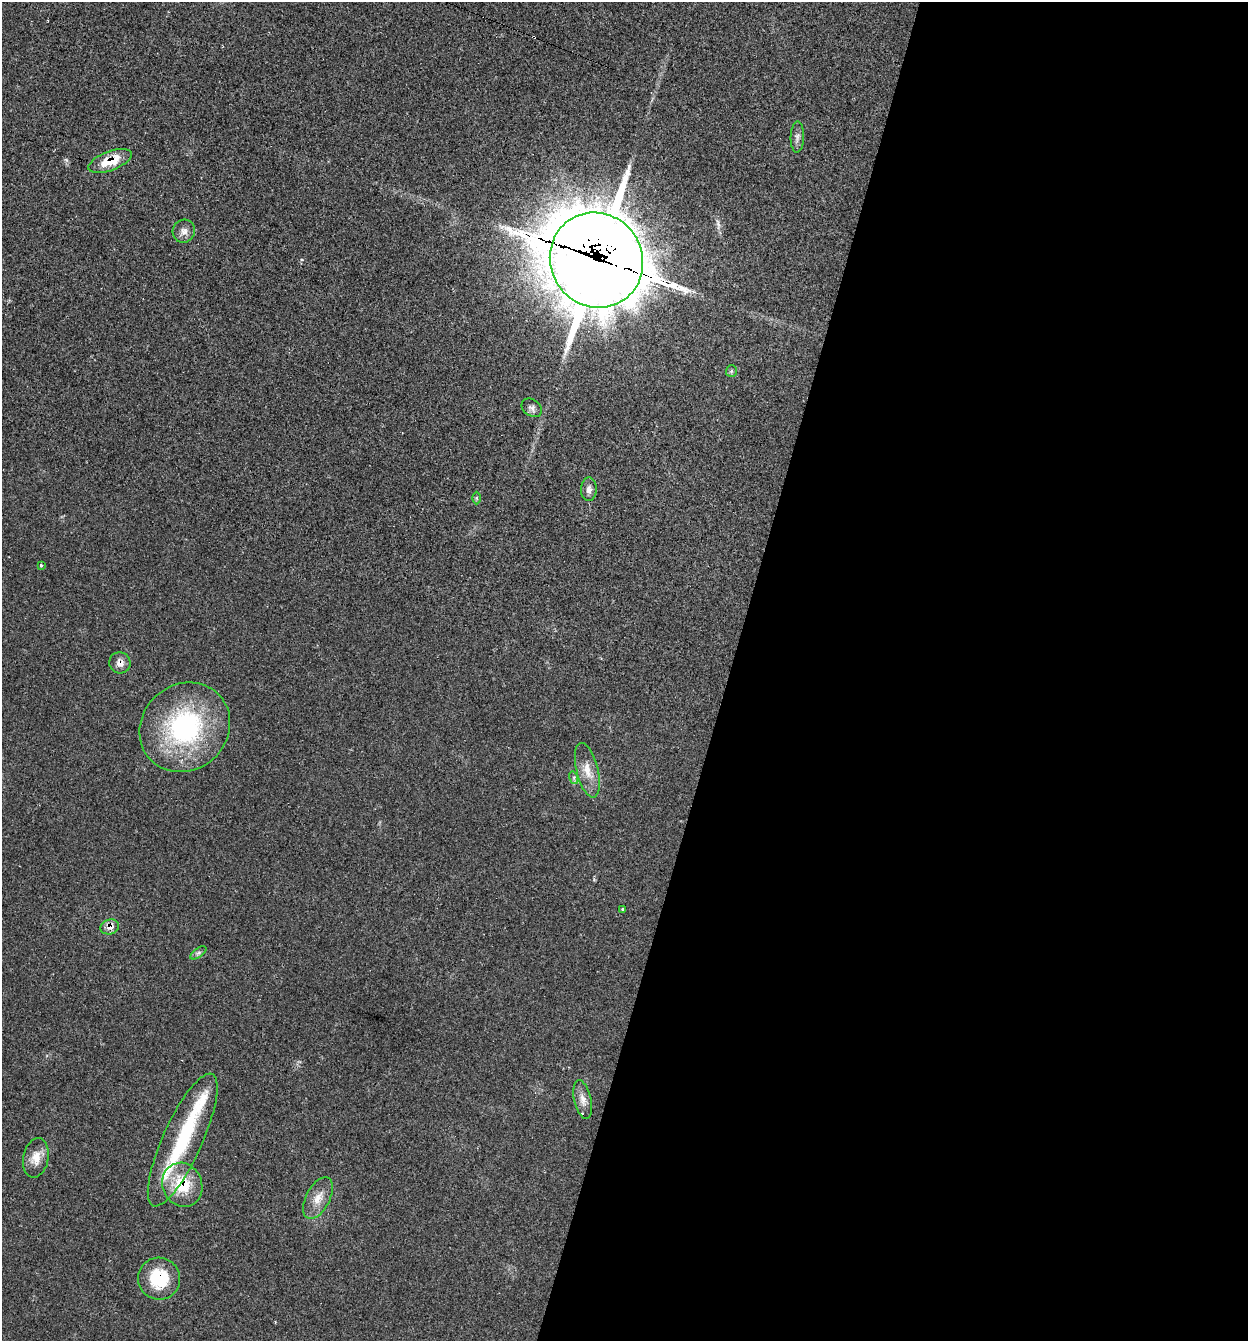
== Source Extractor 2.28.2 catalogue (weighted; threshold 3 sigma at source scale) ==
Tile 12 of 4 x 4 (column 4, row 3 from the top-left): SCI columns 3871-5116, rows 1344-2682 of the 5375 x 5361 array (HDU 1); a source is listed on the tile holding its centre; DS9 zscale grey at full resolution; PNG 1250 x 1343 px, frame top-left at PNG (2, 2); each listed source drawn as its Kron ellipse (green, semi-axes under 4 px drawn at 4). Shown black and unused: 42% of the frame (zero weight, under 2 of 3 exposures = <1% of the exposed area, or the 3 px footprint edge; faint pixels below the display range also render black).
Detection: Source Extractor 2.28.2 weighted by HDU 2 'WHT'; one run over the whole footprint, this tile lists its part. Background 0.0712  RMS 0.0074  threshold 0.0332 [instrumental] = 3 sigma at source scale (4.5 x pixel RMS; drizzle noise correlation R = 1.50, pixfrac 1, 0.05/0.05 arcsec/px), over >= 5 px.
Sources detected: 25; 3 inside a brighter listed object's ellipse — not listed separately; the other 22 listed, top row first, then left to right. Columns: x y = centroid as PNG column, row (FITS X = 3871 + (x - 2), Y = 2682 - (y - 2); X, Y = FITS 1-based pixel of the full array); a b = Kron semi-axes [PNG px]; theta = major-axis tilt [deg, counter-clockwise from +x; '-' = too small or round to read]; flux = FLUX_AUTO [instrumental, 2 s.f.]
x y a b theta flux
797 137 15 6 88 3.3
110 161 23 9 21 18
184 231 12 11 - 4.6
596 260 48 46 -55 5300
731 371 6 5 - 1.1
532 408 11 8 -34 2.8
589 489 12 8 89 3.6
477 498 6 4 -90 0.99
41 565 3 3 - 2.4
120 663 11 10 - 5
185 727 47 43 42 110
587 770 28 11 -76 11
574 778 6 4 -73 1.4
623 910 3 3 - 1.6
110 927 9 7 17 6.2
198 953 9 4 35 1.7
583 1099 19 8 -77 6
183 1140 72 19 66 62
36 1158 20 12 79 9.6
182 1185 22 19 -68 29
318 1198 22 11 62 10
159 1279 21 21 - 36
Overlapping masked pixels (flux is a lower limit): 6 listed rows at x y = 110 161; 596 260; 120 663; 110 927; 182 1185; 159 1279